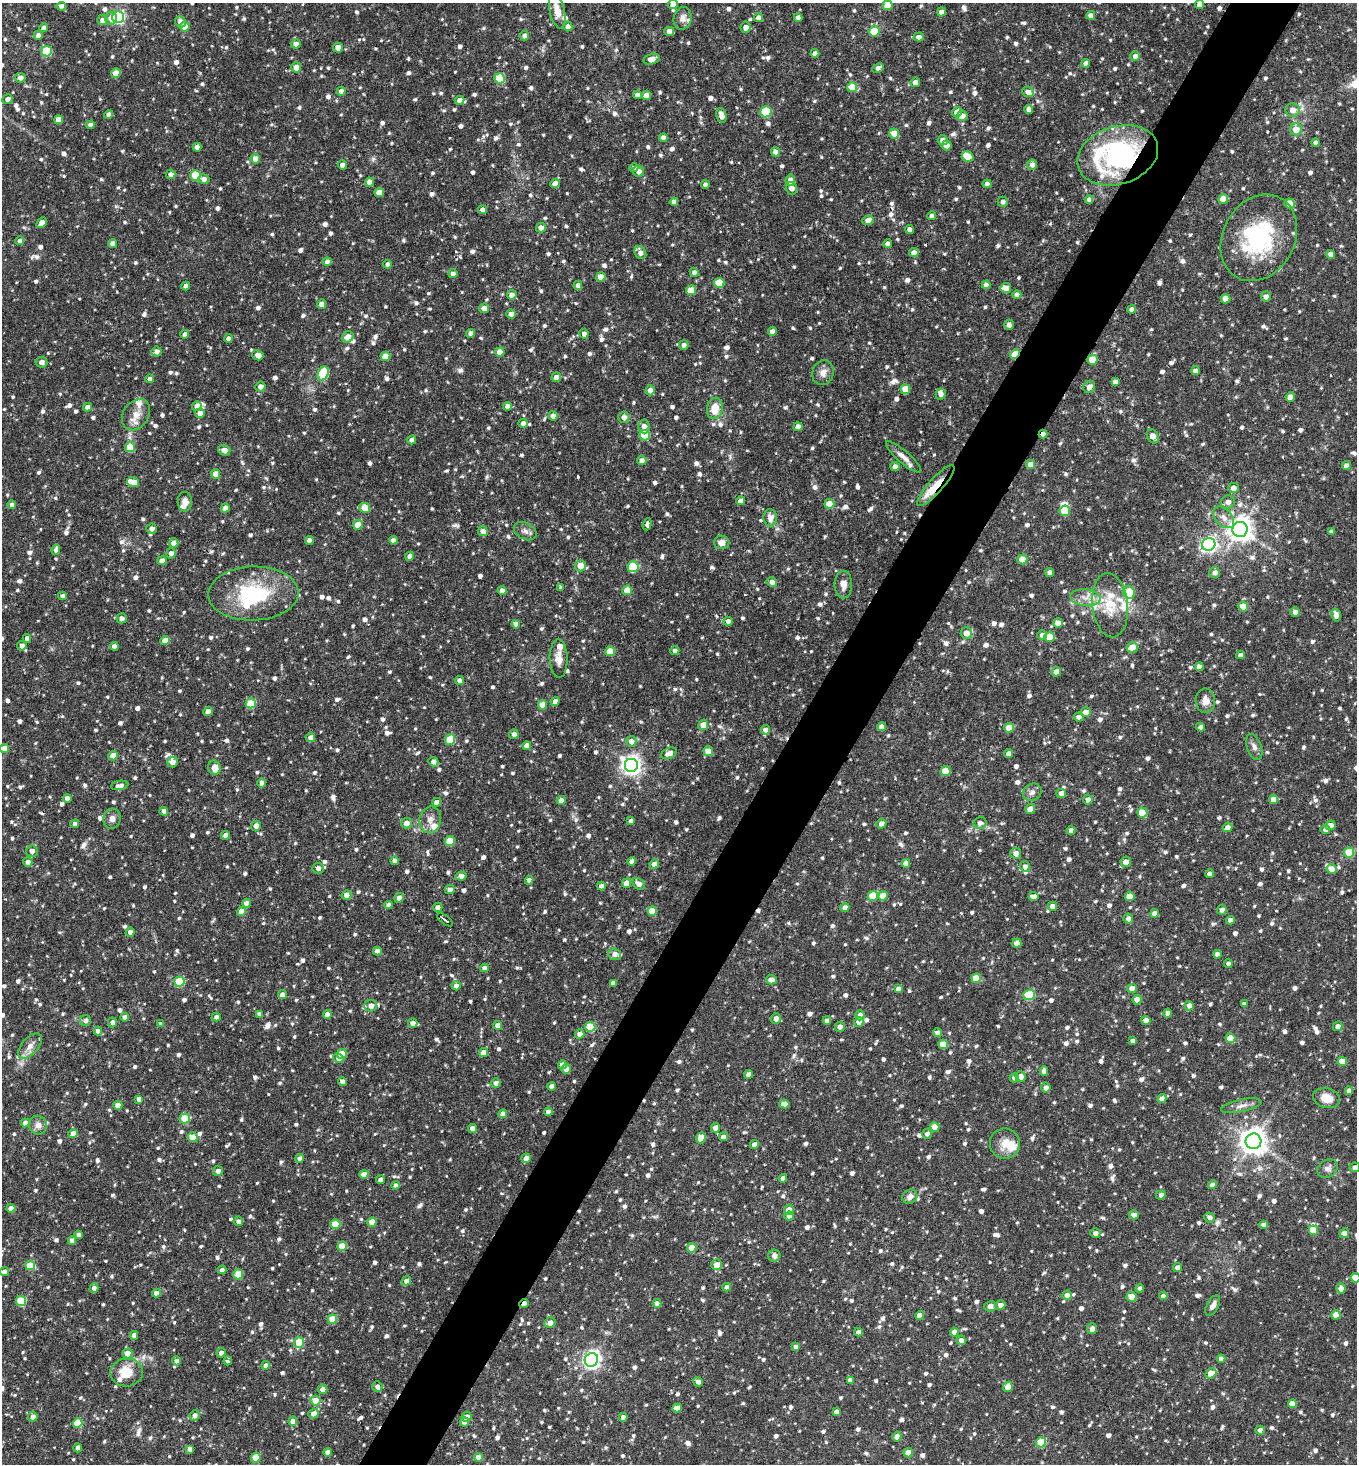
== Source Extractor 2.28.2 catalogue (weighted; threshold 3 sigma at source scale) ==
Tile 10 of 4 x 4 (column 2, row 3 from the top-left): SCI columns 1646-3000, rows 1465-2926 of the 5861 x 5853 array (HDU 1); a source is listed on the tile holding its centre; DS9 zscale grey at full resolution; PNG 1359 x 1466 px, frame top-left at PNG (2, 3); each listed source drawn as its Kron ellipse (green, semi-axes under 4 px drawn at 4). Shown black and unused: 5% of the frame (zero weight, under 2 of 3 exposures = <1% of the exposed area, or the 3 px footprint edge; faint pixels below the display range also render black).
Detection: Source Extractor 2.28.2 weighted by HDU 2 'WHT'; one run over the whole footprint, this tile lists its part. Background 0.0914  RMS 0.0057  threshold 0.0256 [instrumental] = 3 sigma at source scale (4.5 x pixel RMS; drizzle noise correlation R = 1.50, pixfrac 1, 0.05/0.05 arcsec/px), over >= 5 px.
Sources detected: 1596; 3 inside a brighter object's white glare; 5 cosmic-ray / hot-pixel residue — neither listed nor drawn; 33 inside a brighter listed object's ellipse — not listed separately; of the other 1555, all 500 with FLUX_AUTO >= 2.5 (the completeness limit of this list) listed and drawn (1055 fainter detections not listed), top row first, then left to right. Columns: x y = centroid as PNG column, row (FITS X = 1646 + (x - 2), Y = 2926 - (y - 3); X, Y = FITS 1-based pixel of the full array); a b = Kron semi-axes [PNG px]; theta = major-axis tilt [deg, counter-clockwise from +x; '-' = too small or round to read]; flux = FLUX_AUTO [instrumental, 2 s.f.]
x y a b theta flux
673 4 5 4 - 3.1
888 5 5 5 - 10
1199 5 4 4 - 3.9
61 6 4 4 - 3.1
557 11 18 7 -77 8.4
941 12 4 4 - 5
1091 15 4 4 - 4.4
118 17 6 6 - 99
798 17 4 4 - 3
111 18 6 6 - 4.6
683 18 11 9 78 3.6
759 18 5 4 - 3.3
103 20 5 5 - 3.4
180 22 6 5 - 3.4
568 26 5 4 - 2.9
185 27 5 4 - 9.6
746 27 6 5 - 3.9
44 28 4 4 - 3.1
669 31 5 4 - 3.7
874 31 5 5 - 18
38 35 4 4 - 3.7
525 36 5 4 - 3.2
919 37 5 4 - 2.9
296 44 5 4 - 3.3
338 48 5 5 - 4.2
46 51 5 5 - 27
815 53 4 4 - 3.5
1135 56 5 4 - 3.2
651 59 8 5 16 4.1
1086 63 4 4 - 3.5
296 67 5 5 - 6
878 68 6 4 26 2.8
116 73 5 4 - 9.3
20 78 5 5 - 3.2
500 78 5 5 - 25
915 82 5 4 - 4.5
852 87 5 5 - 15
341 91 4 4 - 3.3
1028 92 6 5 - 4.2
637 95 4 4 - 3.9
646 95 4 4 - 7.6
7 99 5 4 - 3.3
459 100 5 4 - 3.2
1029 109 4 4 - 2.9
1293 110 7 6 - 4.3
766 112 6 5 - 26
957 112 5 4 - 7.9
109 115 4 4 - 2.8
721 115 7 4 -77 4.7
962 116 5 5 - 3.8
58 120 4 4 - 7.3
90 125 4 4 - 2.7
1296 129 6 6 - 7.2
894 133 5 5 - 6.8
663 138 4 4 - 3.2
943 140 5 5 - 3.8
1316 143 4 4 - 2.6
946 145 5 5 - 3.7
197 147 4 4 - 3.2
775 152 4 4 - 3.7
1118 155 41 29 18 110
968 157 6 5 - 12
255 159 5 4 - 5.3
342 165 4 4 - 3.9
1032 165 5 5 - 3.6
634 168 4 4 - 2.6
639 171 6 5 - 3.3
171 174 5 5 - 3.6
196 175 5 5 - 23
204 179 5 5 - 3.1
790 180 5 4 - 6.9
369 182 4 4 - 4.5
555 183 4 4 - 5.4
987 184 4 4 - 3.6
705 185 4 4 - 2.6
792 188 6 5 - 3.5
379 192 4 4 - 7.2
1089 199 4 4 - 2.8
1223 199 5 4 - 6.8
674 202 4 4 - 2.9
1003 202 5 5 - 2.6
1290 203 5 5 - 11
483 210 4 4 - 3
932 216 4 4 - 3.6
868 220 6 4 28 3.7
42 223 6 4 46 5.8
541 228 5 5 - 3.5
909 229 4 4 - 2.8
1259 238 45 36 61 58
20 241 4 4 - 2.5
113 244 4 4 - 5.2
888 244 4 4 - 3.6
640 253 7 5 -53 4.2
914 253 4 4 - 5.5
1331 255 4 4 - 3.4
327 262 4 4 - 3.2
388 264 4 4 - 2.6
694 272 4 4 - 2.6
453 274 4 4 - 2.9
601 277 5 5 - 7.3
719 283 5 5 - 18
578 285 5 4 - 2.8
986 285 4 4 - 3.2
186 286 4 4 - 3.2
1006 288 5 5 - 4.5
691 290 5 5 - 13
512 295 5 4 - 4.4
1017 295 4 4 - 2.8
1266 297 5 5 - 3.1
1225 299 5 4 - 7.7
322 304 4 4 - 4.9
484 308 5 5 - 4
1132 309 4 4 - 2.6
511 314 4 4 - 3.3
1009 325 5 4 - 3
772 331 4 4 - 3.3
471 333 4 4 - 2.6
185 334 4 4 - 3.5
584 334 5 4 - 3.1
348 337 6 5 - 4.7
229 338 4 4 - 3.2
684 345 5 4 - 2.8
156 352 5 5 - 3.2
500 352 5 4 - 6.8
1015 354 5 4 - 21
258 355 6 5 - 3.7
385 356 5 4 - 8.4
1093 360 5 5 - 14
41 362 6 5 - 3.4
1195 371 4 4 - 2.8
823 373 12 10 72 4.1
323 374 7 5 65 35
556 377 5 4 - 3.6
150 379 4 4 - 2.5
1115 382 4 4 - 2.9
260 387 5 5 - 3.4
1089 387 6 5 - 3.7
905 389 5 5 - 9.4
650 390 5 4 - 3.3
941 394 5 5 - 2.9
1290 397 5 4 - 8.2
197 406 5 5 - 2.9
507 406 4 4 - 3.3
87 407 4 4 - 3.4
715 408 11 8 81 9.7
200 413 5 4 - 3.8
136 415 17 12 57 7.5
553 416 5 4 - 2.9
624 417 5 5 - 3.6
523 423 4 4 - 2.7
644 426 7 5 -86 3.3
798 427 4 4 - 5
1043 434 4 3 - 3
645 435 5 5 - 25
1153 436 7 5 -65 5
412 440 4 4 - 3.2
130 447 5 5 - 17
224 450 6 5 - 3.4
903 457 22 6 -41 4.2
642 460 5 5 - 2.9
1030 464 4 4 - 5.3
1346 466 4 4 - 4.1
895 467 4 4 - 2.9
215 474 5 4 - 5.8
133 482 6 5 - 4.8
936 485 27 7 48 13
1233 488 5 5 - 3.6
741 501 4 4 - 3.3
185 502 10 7 88 3.4
1228 502 7 6 - 3.3
829 504 5 5 - 13
12 505 4 4 - 3.4
225 508 4 4 - 5.9
365 508 5 5 - 12
1065 511 5 5 - 20
1224 517 13 8 -47 4
770 518 8 7 - 4.1
647 524 6 3 72 4
358 525 5 4 - 9.7
152 529 5 5 - 3.2
1240 529 7 7 - 570
483 531 5 5 - 3.9
525 531 12 8 -28 2.9
1332 532 4 4 - 2.6
393 540 4 4 - 3
309 541 4 4 - 3.3
722 542 7 7 - 4.5
174 543 5 4 - 5.6
1209 544 7 6 - 150
56 550 5 4 - 3.1
171 553 5 5 - 3.1
410 556 4 4 - 3.1
1022 559 5 5 - 8.6
162 561 4 4 - 4.8
580 566 5 5 - 7.9
633 567 5 5 - 26
1050 572 4 4 - 3.6
1215 572 5 5 - 2.9
772 582 5 4 - 3.4
843 584 14 9 90 4.5
560 588 4 3 - 3.8
502 590 4 4 - 3.6
627 590 5 4 - 8.3
1129 592 7 6 - 24
253 593 45 27 2 46
62 596 4 4 - 2.6
1085 598 15 8 -6 5.8
1110 605 32 18 -84 20
1243 607 5 5 - 11
1295 612 5 5 - 3
1336 615 6 4 -77 4.1
122 618 5 5 - 3.3
728 621 4 4 - 2.6
1058 623 5 4 - 4.6
516 624 4 4 - 3.6
966 633 6 6 - 5.5
1042 635 5 4 - 2.6
1050 637 5 5 - 11
27 639 4 4 - 3.5
165 641 5 4 - 8.4
22 646 5 5 - 3.1
114 646 4 4 - 3.7
1132 647 6 5 - 8.4
610 651 5 5 - 15
675 651 4 4 - 2.6
1240 655 4 4 - 2.6
559 658 19 9 -88 5.1
1199 667 4 4 - 3.4
1056 672 5 5 - 4.3
460 680 4 4 - 3.5
555 701 4 4 - 3.7
1205 701 12 10 -88 5.1
251 703 5 5 - 20
542 705 4 4 - 7.5
208 711 5 4 - 3.8
1086 712 5 4 - 4.8
1079 717 5 4 - 2.9
703 725 5 5 - 7.2
881 727 4 4 - 3.5
1201 727 4 4 - 2.5
1009 728 5 4 - 9.9
766 730 5 4 - 3.5
514 734 5 4 - 2.7
310 737 5 4 - 3.1
450 739 5 5 - 22
631 741 5 5 - 3.8
527 746 4 4 - 4.3
1254 747 13 7 -70 3
5 748 5 4 - 6.5
708 751 5 4 - 8
669 753 8 5 25 4.5
1009 754 4 4 - 4
113 756 4 4 - 8.6
173 762 5 5 - 4.2
433 762 5 4 - 3.6
631 765 7 7 - 300
214 768 7 6 - 6.1
945 771 5 5 - 15
262 783 4 4 - 3
120 785 8 4 10 2.9
1032 792 10 8 30 3
1061 793 5 4 - 3.3
67 798 4 4 - 3.7
1088 799 5 4 - 2.9
1274 799 4 4 - 6.1
561 800 4 4 - 3.8
437 802 4 4 - 3.2
1030 809 5 4 - 4.8
164 811 4 4 - 4
1142 813 5 5 - 13
112 819 10 8 80 3.2
430 820 13 10 79 4.6
631 821 4 4 - 2.5
407 823 5 5 - 4.4
980 823 6 6 - 3.2
75 824 4 4 - 2.6
881 824 5 4 - 3.3
1331 825 5 4 - 3.4
256 826 5 5 - 3.4
1227 827 5 4 - 3.2
1325 829 5 4 - 2.7
1071 830 4 4 - 3
226 835 4 4 - 5.1
450 841 5 5 - 16
32 851 6 5 - 2.9
1349 852 5 5 - 24
1016 853 5 5 - 3.9
394 861 4 4 - 2.9
632 861 4 4 - 2.8
28 862 5 4 - 3.1
1126 862 5 5 - 3.7
906 863 4 4 - 3.9
654 864 5 4 - 4.9
1025 866 5 5 - 2.5
318 868 5 5 - 2.7
1331 869 5 4 - 8.9
1210 874 4 4 - 3.1
461 876 6 4 11 3.3
529 880 4 4 - 3.6
627 883 5 4 - 7
639 884 7 5 -39 3.7
601 886 4 4 - 2.9
450 889 5 4 - 3
347 895 5 4 - 6.3
873 896 5 5 - 16
883 896 5 4 - 8.5
1034 896 5 4 - 4
1130 896 5 5 - 11
399 898 5 4 - 3.1
247 903 4 4 - 5.2
388 905 4 4 - 2.9
1052 906 5 4 - 3.3
438 907 4 4 - 3.8
845 907 4 4 - 3
1222 910 5 4 - 2.6
652 911 5 4 - 12
241 912 4 4 - 7.7
1155 913 4 4 - 4.6
1128 918 5 5 - 2.9
445 920 9 2 -38 4.4
1230 920 4 4 - 2.9
130 932 5 4 - 3
1017 943 5 4 - 7
377 951 4 4 - 4.1
614 954 6 6 - 3.2
1217 954 4 4 - 2.7
1228 964 4 4 - 2.7
485 968 4 4 - 3.2
976 978 5 5 - 11
771 980 5 4 - 4.1
179 982 5 5 - 33
613 983 4 4 - 3
456 986 4 4 - 3.1
1132 988 5 4 - 5.8
898 989 4 4 - 2.8
282 995 5 4 - 3.6
1029 995 6 5 - 35
1137 1000 4 4 - 7.7
1244 1004 4 4 - 2.7
371 1006 6 6 - 4.1
1189 1006 4 4 - 3.5
1168 1013 4 4 - 4
259 1014 4 4 - 2.7
327 1014 4 4 - 4.6
860 1015 5 4 - 2.9
125 1017 4 4 - 3.5
216 1017 4 4 - 2.7
776 1018 5 5 - 3.4
827 1020 4 4 - 2.8
1146 1020 4 4 - 5.5
85 1021 5 5 - 2.6
112 1022 5 4 - 2.9
859 1022 5 4 - 3.6
413 1023 4 4 - 3.4
161 1024 4 4 - 2.7
498 1025 4 4 - 4.7
1338 1026 5 4 - 3.3
590 1027 5 5 - 29
840 1027 5 5 - 3.1
98 1031 4 4 - 3.3
938 1033 4 4 - 3.6
580 1034 5 4 - 4.3
1230 1038 5 5 - 12
1133 1041 4 4 - 3.2
943 1044 5 4 - 8.8
30 1046 15 8 50 4.8
483 1053 4 4 - 5.2
342 1054 5 4 - 12
338 1058 5 5 - 3.5
1342 1062 4 4 - 9.4
562 1065 4 4 - 3.7
566 1069 5 4 - 3.3
1044 1071 4 4 - 3.1
749 1074 4 4 - 3.5
1020 1076 5 5 - 3.9
1014 1078 4 4 - 2.9
342 1082 4 4 - 3.5
496 1083 5 4 - 3.1
552 1086 4 4 - 3.7
1046 1087 5 4 - 3.4
1349 1091 4 4 - 3.3
1326 1098 14 9 -16 7.8
139 1099 4 4 - 3.3
1162 1099 4 4 - 3.7
784 1104 5 4 - 4.8
118 1105 4 4 - 6.3
1241 1106 20 6 12 3.8
548 1112 4 4 - 4.1
503 1114 4 4 - 4.1
185 1119 5 5 - 22
25 1123 4 4 - 3.8
38 1125 9 9 - 3.9
935 1127 5 4 - 7.4
472 1128 4 4 - 2.9
715 1128 5 4 - 3.6
73 1134 4 4 - 6.9
927 1134 5 5 - 2.6
193 1137 5 5 - 7.7
723 1137 4 4 - 2.7
701 1138 5 4 - 8.9
1253 1141 8 8 - 670
1005 1143 15 15 - 10
754 1145 4 4 - 3.1
299 1158 4 4 - 2.8
526 1158 5 4 - 3.7
1355 1167 5 5 - 2.9
1327 1169 11 8 35 3.2
218 1171 5 5 - 2.6
364 1174 4 4 - 8.3
783 1178 4 4 - 3.1
380 1180 4 4 - 2.8
395 1185 4 4 - 2.6
1213 1185 5 4 - 2.7
1161 1195 4 4 - 2.5
910 1197 8 6 35 3.1
11 1208 4 4 - 6.2
789 1210 5 4 - 10
1134 1215 5 4 - 3
789 1216 5 4 - 3.5
1209 1217 5 5 - 2.7
238 1221 5 4 - 2.8
372 1222 4 4 - 8.4
335 1224 5 4 - 16
1264 1225 4 4 - 3
1313 1230 5 5 - 13
1095 1233 5 5 - 3
1344 1233 5 4 - 3.5
79 1235 4 4 - 2.7
72 1241 4 4 - 3.3
342 1246 5 4 - 15
692 1248 5 4 - 9.9
774 1256 6 6 - 3.5
30 1265 5 5 - 13
716 1265 5 5 - 6.7
1177 1267 4 4 - 3.5
222 1270 4 4 - 2.6
4 1272 4 4 - 3.3
238 1274 5 5 - 14
1355 1278 5 4 - 11
406 1281 5 4 - 3.7
727 1287 4 4 - 3.1
94 1288 5 4 - 3
1140 1288 4 4 - 2.5
1341 1288 5 4 - 3.6
156 1293 4 4 - 4.9
1067 1295 5 4 - 3.5
1163 1296 4 4 - 3.2
1131 1297 5 4 - 11
21 1301 5 5 - 24
657 1303 4 4 - 3.2
524 1304 5 4 - 3.2
1000 1305 5 4 - 3.1
990 1306 6 5 - 4.2
1213 1306 11 6 61 3.2
920 1315 4 4 - 7.6
1336 1315 4 4 - 8
332 1319 5 4 - 14
550 1323 5 5 - 4.1
1092 1329 5 5 - 3.1
858 1332 4 4 - 2.7
954 1332 4 4 - 4
134 1335 4 4 - 3.3
961 1340 5 4 - 2.8
299 1342 5 5 - 16
796 1347 4 4 - 2.9
127 1353 5 5 - 6.8
221 1353 5 4 - 2.8
1221 1359 4 4 - 3.6
591 1360 7 6 - 250
176 1361 4 4 - 2.7
228 1361 4 3 - 2.5
266 1365 4 4 - 3
127 1372 16 14 4 13
1211 1373 6 4 36 10
850 1380 4 4 - 2.7
698 1382 5 4 - 2.9
377 1387 5 5 - 3.3
1008 1387 5 4 - 6.6
323 1389 5 5 - 3.6
315 1401 5 5 - 14
1292 1404 4 4 - 7.4
677 1408 5 4 - 3.4
836 1412 4 4 - 2.9
313 1414 5 4 - 4.2
195 1416 5 4 - 3.2
33 1417 5 5 - 2.9
466 1417 5 5 - 3.6
623 1417 4 4 - 2.7
293 1421 5 4 - 5.3
465 1422 4 4 - 4.5
78 1423 5 5 - 20
1260 1430 4 4 - 3.4
897 1437 5 4 - 3.9
1041 1442 5 5 - 23
78 1448 4 4 - 4
189 1449 4 4 - 2.5
328 1452 4 4 - 3.4
908 1453 4 4 - 9.5
478 1457 4 4 - 4.2
256 1458 5 5 - 11
Overlapping masked pixels (flux is a lower limit): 6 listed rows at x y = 1118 155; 1015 354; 1043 434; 936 485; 445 920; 524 1304
Isophote crosses this tile's border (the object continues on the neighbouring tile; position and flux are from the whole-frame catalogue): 6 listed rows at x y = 673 4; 888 5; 1199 5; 557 11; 1355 1167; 1355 1278